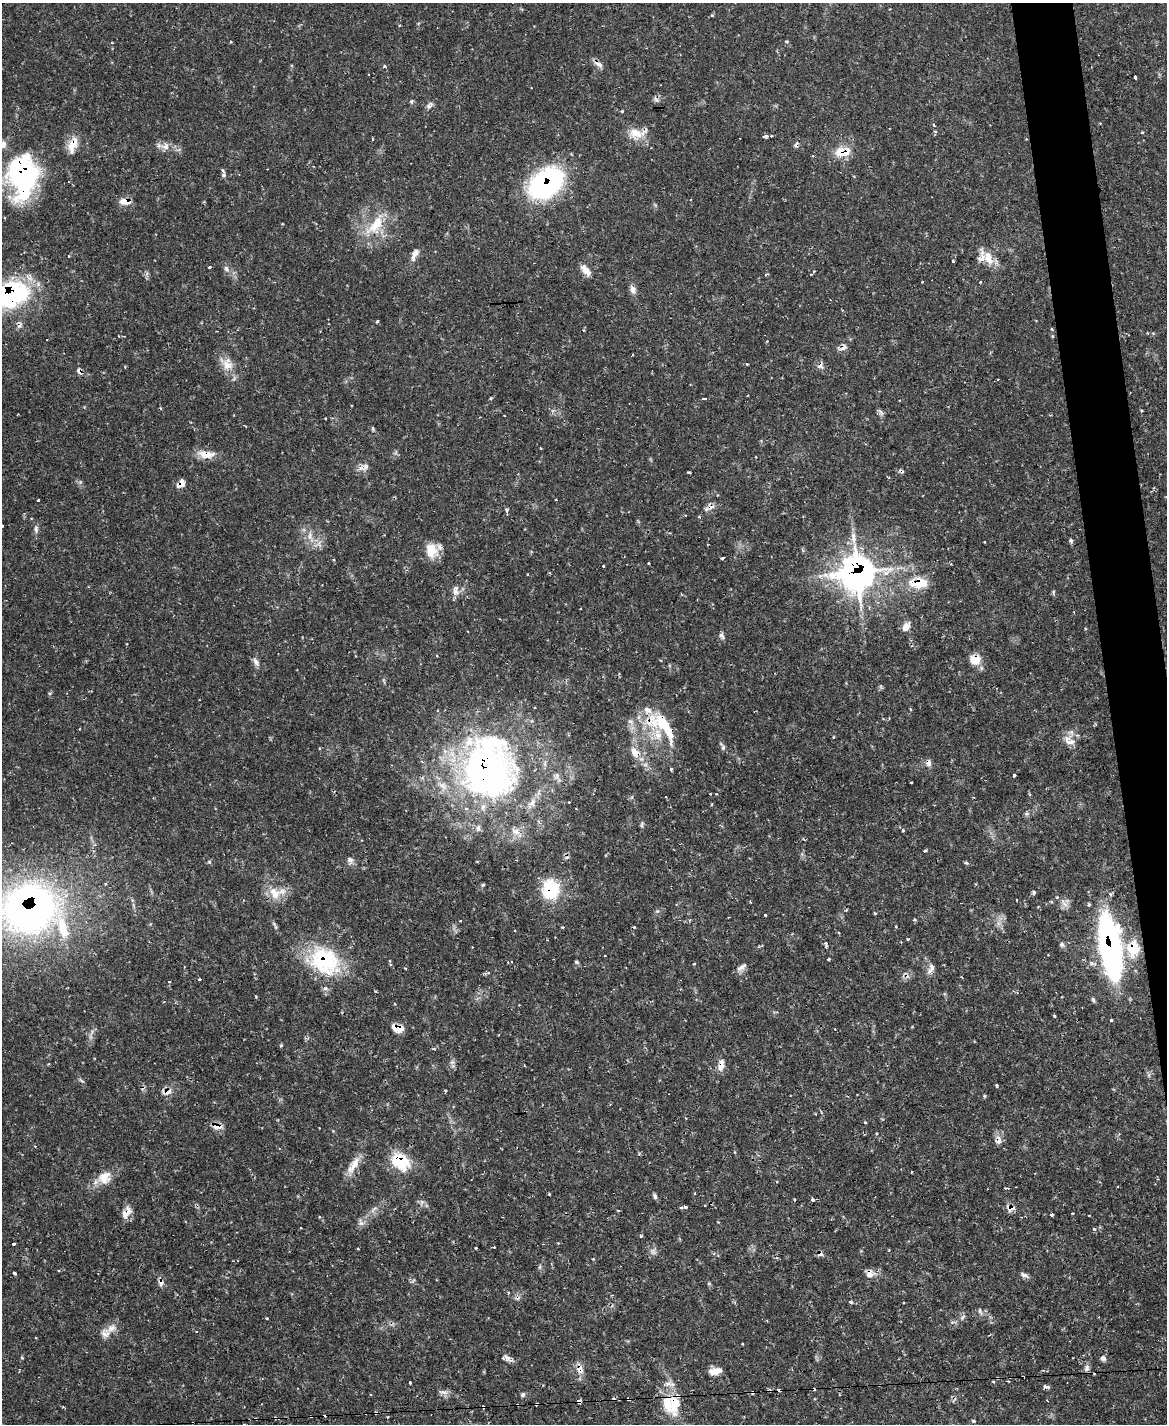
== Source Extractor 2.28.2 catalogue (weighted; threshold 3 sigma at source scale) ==
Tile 6 of 4 x 3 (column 2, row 2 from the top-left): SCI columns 1165-2329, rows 1660-3081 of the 4658 x 4633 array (HDU 1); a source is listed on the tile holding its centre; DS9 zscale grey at full resolution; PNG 1169 x 1426 px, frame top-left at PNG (2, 3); no overlay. Shown black and unused: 3% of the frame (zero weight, under 2 of 3 exposures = <1% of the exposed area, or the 3 px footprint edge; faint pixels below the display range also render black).
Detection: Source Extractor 2.28.2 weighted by HDU 2 'WHT'; one run over the whole footprint, this tile lists its part. Background 0.119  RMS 0.0032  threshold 0.0145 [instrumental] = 3 sigma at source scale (4.5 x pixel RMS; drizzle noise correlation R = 1.50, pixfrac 1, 0.05/0.05 arcsec/px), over >= 5 px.
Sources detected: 243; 2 too faint to see at this stretch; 1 inside a brighter object's white glare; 25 cosmic-ray / hot-pixel residue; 1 long thin detection or spike segment (spike, bleed or trail) — not listed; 14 inside a brighter listed object's ellipse — not listed separately; the other 200 listed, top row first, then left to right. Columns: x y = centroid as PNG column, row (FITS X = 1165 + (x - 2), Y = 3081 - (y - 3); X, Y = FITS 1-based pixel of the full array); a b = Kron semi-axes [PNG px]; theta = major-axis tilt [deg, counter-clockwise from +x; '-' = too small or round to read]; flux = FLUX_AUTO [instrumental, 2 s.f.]
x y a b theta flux
712 16 5 3 - 0.39
230 42 4 2 - 0.27
598 63 14 6 -38 1.7
1135 77 4 3 - 0.89
430 105 10 7 31 1.2
934 125 3 3 - 0.71
1142 132 4 3 - 0.58
636 133 21 12 -17 5.2
766 136 4 3 - 4.4
772 136 3 2 - 0.54
73 145 21 10 70 4.4
165 146 11 10 - 2.3
842 152 21 12 8 5.7
267 169 3 2 - 0.36
223 170 9 4 -53 0.84
23 174 41 32 89 53
546 183 36 25 39 50
125 202 16 8 -12 2.6
376 225 32 16 53 11
414 254 18 7 67 2.1
68 256 4 2 - 0.24
988 258 25 10 -53 5.4
953 261 3 3 - 0.61
209 267 3 3 - 0.67
226 269 10 6 -65 1.2
586 271 14 9 -44 2.4
814 271 3 3 - 0.46
766 274 5 2 - 0.31
811 274 3 2 - 0.4
922 282 3 2 - 0.31
980 282 3 3 - 0.37
633 289 11 7 -80 1.6
9 294 46 26 12 51
377 321 3 3 - 0.99
1052 329 4 3 - 0.36
1153 333 4 4 - 0.3
1052 336 5 3 - 0.34
842 348 14 7 24 1.5
747 364 3 3 - 0.29
227 365 17 13 -80 4.3
821 365 11 8 78 1.3
79 371 10 6 -49 1.2
998 379 3 3 - 0.41
491 398 4 4 - 0.32
704 398 4 3 - 0.73
1142 410 3 2 - 0.37
881 412 10 5 -55 0.88
373 429 6 4 -72 0.42
206 454 25 10 -5 4.1
365 466 11 8 65 1.8
689 472 3 3 - 0.41
181 483 11 7 51 2.4
718 495 3 2 - 0.24
38 500 3 3 - 0.66
710 507 11 9 15 1.7
507 510 7 4 -83 0.79
2 526 3 3 - 0.51
36 529 12 6 90 1.1
310 536 13 7 -86 2.3
1071 540 6 5 - 0.56
984 542 3 2 - 0.41
431 550 18 15 -74 6
722 558 3 3 - 0.73
649 563 3 2 - 0.5
603 566 3 3 - 0.57
857 573 16 15 - 280
918 583 26 14 1 7.9
456 591 16 9 -82 2
1053 592 5 4 - 0.44
906 627 11 8 60 2.4
722 636 10 5 -46 0.97
437 655 3 3 - 0.38
975 659 14 12 17 4.4
256 662 13 6 -58 1.4
910 709 4 3 - 0.31
661 725 54 15 -25 13
833 737 4 3 - 0.25
1069 741 18 9 -33 3.1
723 748 7 5 79 0.61
635 752 17 11 -57 4.1
929 763 10 7 86 1.3
488 768 74 63 -82 150
671 769 4 4 - 0.39
1014 775 3 3 - 2.1
911 782 3 2 - 0.42
710 794 3 2 - 0.31
716 794 3 3 - 0.31
569 802 2 2 - 0.27
1027 814 8 4 8 0.7
642 825 9 3 77 0.55
903 830 4 4 - 0.42
925 851 4 3 - 0.49
350 860 9 8 - 1.4
209 862 5 5 - 0.47
966 863 5 4 - 0.46
483 884 5 4 - 0.49
550 889 26 22 81 14
1034 892 5 4 - 0.55
275 893 20 14 -55 5.6
1110 894 4 4 - 0.68
1017 900 3 2 - 0.34
1051 902 4 3 - 0.46
1064 903 15 6 -51 1.6
1089 904 5 3 - 0.55
30 908 52 44 13 160
846 910 5 3 - 0.35
765 915 3 3 - 1.2
915 919 4 4 - 0.43
1118 925 4 4 - 2
276 927 8 4 -80 0.6
563 927 3 2 - 0.55
515 930 3 2 - 0.38
908 939 3 3 - 0.46
826 944 8 3 -89 0.95
1062 945 7 6 - 0.8
1110 947 41 12 -80 150
1133 948 20 15 90 9.1
605 956 3 2 - 0.48
829 959 3 3 - 0.46
324 960 41 31 -35 28
512 962 3 3 - 0.57
576 962 5 4 - 0.53
1092 963 7 5 -3 0.9
694 964 3 3 - 0.41
741 967 15 7 36 1.6
405 968 4 2 - 0.27
931 968 16 7 68 1.7
199 979 3 3 - 0.87
256 997 3 3 - 0.3
1093 999 7 4 -63 0.57
1054 1016 3 3 - 0.52
1111 1020 3 3 - 0.51
397 1028 14 9 -15 3.3
281 1045 5 3 - 0.37
452 1062 7 4 17 0.63
720 1067 13 9 66 2.4
997 1085 3 3 - 0.65
445 1090 4 3 - 0.38
166 1092 16 9 2 2.4
984 1096 4 4 - 0.44
816 1114 4 2 - 0.23
865 1122 4 3 - 0.27
218 1126 15 7 -1 2.2
998 1140 13 10 87 2
401 1162 24 18 -40 12
353 1165 28 9 57 4.3
912 1172 3 2 - 0.31
104 1178 19 16 39 5.2
1006 1188 5 2 - 0.46
694 1193 4 2 - 0.28
549 1194 3 3 - 0.29
655 1196 7 4 -75 0.69
813 1199 4 3 - 1.1
794 1200 3 3 - 0.42
422 1202 6 6 - 0.84
681 1207 4 3 - 0.44
685 1207 3 3 - 1.2
1011 1208 9 7 -3 2.3
373 1209 12 4 50 1.2
618 1210 4 2 - 0.3
127 1212 18 10 55 2.9
1072 1213 3 2 - 0.33
1051 1215 3 3 - 1.9
361 1223 11 7 -48 1.2
300 1228 2 2 - 0.28
1094 1229 4 4 - 0.49
641 1236 4 4 - 0.54
558 1243 3 3 - 0.4
14 1244 3 3 - 0.8
476 1248 3 3 - 0.67
653 1252 9 7 -55 1.3
820 1254 7 6 - 1
59 1271 3 3 - 0.35
14 1273 4 3 - 1.7
870 1274 12 12 - 2.3
1024 1275 14 5 -24 1.1
161 1283 9 8 - 1.4
850 1302 4 3 - 0.63
980 1311 11 4 -70 0.79
962 1317 9 4 51 0.71
267 1318 3 3 - 0.3
111 1328 12 10 25 2.6
507 1357 20 5 -39 1.5
22 1358 5 4 - 0.3
1103 1358 8 7 - 0.94
1087 1368 9 6 76 1
580 1369 13 10 -87 2.6
715 1371 15 8 8 2.8
1010 1377 3 2 - 0.24
410 1382 3 2 - 0.38
1046 1387 7 4 -15 1.1
443 1392 14 6 -7 1.5
752 1392 4 4 - 0.86
523 1394 6 5 - 0.65
628 1399 5 3 - 0.41
579 1401 4 4 - 3.8
667 1403 30 14 -83 8.5
536 1404 4 3 - 0.91
311 1416 2 2 - 0.29
973 1421 5 4 - 0.47
Overlapping masked pixels (flux is a lower limit): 45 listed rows (the first 20) at x y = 598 63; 636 133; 73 145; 842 152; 23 174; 546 183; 125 202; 9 294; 842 348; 821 365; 79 371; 206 454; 181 483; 710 507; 857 573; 918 583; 975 659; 661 725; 635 752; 929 763
Isophote crosses this tile's border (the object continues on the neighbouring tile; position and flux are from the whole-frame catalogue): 4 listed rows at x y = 23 174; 9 294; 2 526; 30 908